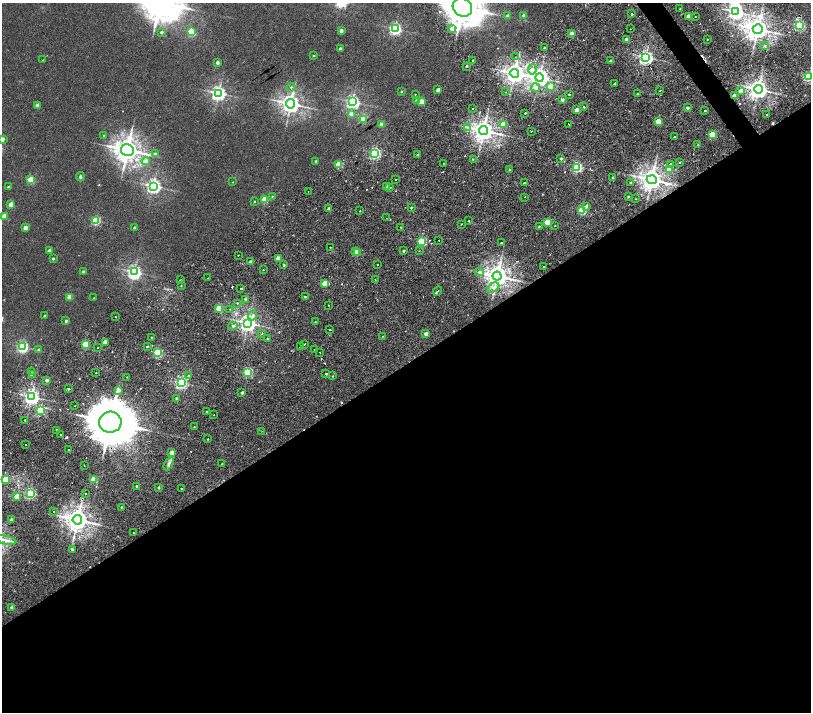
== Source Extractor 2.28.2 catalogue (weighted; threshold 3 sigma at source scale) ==
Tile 15 of 4 x 4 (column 3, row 4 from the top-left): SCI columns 3237-4853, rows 335-1754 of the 6477 x 6411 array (HDU 1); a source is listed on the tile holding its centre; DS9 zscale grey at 2 x 2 block average (1 PNG px = mean of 2 x 2 image px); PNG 813 x 714 px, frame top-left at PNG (2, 3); each listed source drawn as its Kron ellipse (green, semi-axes under 4 px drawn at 4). Shown black and unused: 50% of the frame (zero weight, under 2 of 4 exposures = <1% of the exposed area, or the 3 px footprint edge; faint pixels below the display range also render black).
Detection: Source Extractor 2.28.2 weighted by HDU 2 'WHT'; one run over the whole footprint, this tile lists its part. Background 0.00651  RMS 0.0027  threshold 0.0123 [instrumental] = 3 sigma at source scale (4.5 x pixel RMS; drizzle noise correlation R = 1.50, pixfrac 1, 0.0396/0.0396 arcsec/px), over >= 5 px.
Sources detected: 256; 1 too faint to see at this stretch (2 x 2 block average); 2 inside a brighter object's white glare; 15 cosmic-ray / hot-pixel residue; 1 long thin detection or spike segment (spike, bleed or trail) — neither listed nor drawn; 1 coinciding with a brighter row at this scale — not listed separately; the other 236 listed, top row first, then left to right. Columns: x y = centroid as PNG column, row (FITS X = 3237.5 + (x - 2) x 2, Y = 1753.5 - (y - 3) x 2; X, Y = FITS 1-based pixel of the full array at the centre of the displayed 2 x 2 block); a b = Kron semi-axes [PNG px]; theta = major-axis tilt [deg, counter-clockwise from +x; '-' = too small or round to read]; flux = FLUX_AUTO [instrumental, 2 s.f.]
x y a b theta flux
462 7 10 9 - 1600
680 9 2 2 - 0.31
735 12 4 4 - 200
632 14 2 2 - 0.62
524 15 2 2 - 3
507 16 3 2 - 2.3
689 16 2 2 - 7.6
695 16 2 2 - 0.26
799 25 3 3 - 79
451 28 3 3 - 2.8
395 29 3 3 - 120
630 29 2 2 - 0.45
758 29 5 4 - 560
341 31 2 2 - 4.3
161 32 2 2 - 1.5
191 32 3 3 - 35
572 33 2 2 - 3
707 39 2 2 - 0.35
627 40 2 2 - 7.5
765 45 4 3 - 0.84
544 48 2 2 - 0.64
340 49 2 2 - 2.2
314 55 2 2 - 0.76
516 57 2 2 - 0.9
645 57 3 3 - 170
43 60 2 2 - 0.28
473 60 2 2 - 0.82
610 61 2 2 - 1
217 63 2 2 - 3
466 66 2 2 - 1.1
532 69 5 4 - 2.4
514 73 5 4 - 430
809 76 3 3 - 64
539 78 4 4 - 280
614 83 2 2 - 0.89
291 87 4 4 - 1
550 87 3 3 - 4.9
536 88 4 4 - 2.6
758 89 4 4 - 390
438 90 2 2 - 4.6
401 91 3 2 - 0.63
660 91 2 2 - 0.56
740 91 3 3 - 3.4
506 92 2 2 - 0.21
218 93 4 4 - 190
415 94 2 2 - 0.27
569 94 2 2 - 1.9
638 94 3 2 - 1.3
735 96 2 2 - 5.3
562 100 2 2 - 2.4
417 101 2 2 - 3.7
352 102 4 4 - 160
421 102 3 3 - 14
291 104 4 4 - 370
37 105 2 2 - 3.5
584 107 3 2 - 0.7
687 108 3 2 - 1.3
473 109 2 2 - 0.64
576 110 2 2 - 4.8
705 111 2 2 - 0.94
525 113 2 2 - 1
351 114 3 3 - 2.7
767 115 2 2 - 1.1
363 119 3 3 - 35
658 121 3 2 - 13
382 124 2 2 - 6.7
503 124 3 3 - 12
569 124 2 2 - 0.57
467 127 3 3 - 0.91
483 131 4 4 - 500
531 131 2 2 - 0.29
103 135 2 2 - 0.38
712 135 3 3 - 22
674 137 2 2 - 0.35
2 139 2 2 - 5
698 145 2 2 - 0.64
127 150 6 6 - 700
375 153 3 3 - 88
155 154 3 3 - 1.2
417 155 2 2 - 0.63
561 159 2 2 - 5.9
473 160 2 2 - 0.49
146 161 4 4 - 2.6
316 161 2 2 - 0.88
444 163 2 2 - 0.37
680 163 2 2 - 0.41
339 164 3 3 - 26
670 164 2 2 - 1.7
577 167 3 3 - 69
669 169 3 3 - 15
509 170 2 2 - 0.48
80 177 5 3 - 0.87
613 177 2 2 - 0.61
31 180 3 3 - 29
396 180 2 2 - 0.74
652 180 5 4 - 520
233 182 2 2 - 0.33
525 183 3 2 - 5.5
630 183 2 2 - 1.1
153 186 4 4 - 180
8 187 2 2 - 1.8
387 187 2 2 - 6.6
390 188 2 2 - 1.4
308 192 2 2 - 0.3
272 196 3 2 - 0.34
525 197 2 2 - 0.54
628 197 2 2 - 0.87
265 199 3 3 - 26
636 199 2 2 - 0.28
254 202 2 2 - 0.55
11 204 3 2 - 6.6
586 206 3 3 - 1.7
411 207 3 2 - 0.51
329 209 2 2 - 2.6
582 210 3 3 - 42
360 211 2 2 - 0.87
4 216 3 2 - 9.8
387 218 2 2 - 0.48
96 221 3 3 - 50
469 221 2 2 - 0.44
548 222 3 3 - 26
461 224 2 2 - 0.69
539 226 2 2 - 1.6
555 226 2 2 - 0.29
401 227 2 2 - 0.44
25 228 2 2 - 4.9
135 228 2 2 - 2.5
439 240 2 2 - 0.41
422 241 3 3 - 46
501 243 3 2 - 4.4
330 247 2 2 - 0.78
49 250 2 2 - 1.4
355 251 2 2 - 5.9
403 251 2 2 - 0.86
419 251 2 2 - 0.46
358 253 3 2 - 9
238 255 2 2 - 1.1
53 259 2 2 - 1.1
278 259 2 2 - 6.7
251 262 2 2 - 3.2
284 265 3 3 - 0.79
377 265 2 2 - 1.1
543 267 2 2 - 1.7
263 270 2 2 - 0.95
83 272 2 2 - 2.3
134 272 4 4 - 170
479 272 5 2 - 0.95
497 276 4 4 - 540
208 278 2 2 - 0.27
375 279 2 2 - 0.3
180 280 2 2 - 0.74
325 284 3 3 - 16
181 286 2 2 - 0.38
241 288 2 2 - 1
493 288 7 4 30 3.1
438 291 5 2 - 0.85
305 296 3 2 - 4.2
70 297 3 3 - 8.7
94 298 2 2 - 0.21
246 299 3 3 - 2.3
237 303 3 2 - 0.59
329 305 2 2 - 0.45
218 308 3 2 - 9.7
230 309 2 2 - 0.61
44 316 2 2 - 0.87
253 316 5 3 - 1.9
115 317 2 2 - 0.46
66 321 2 2 - 1.2
315 322 2 2 - 0.3
248 323 4 4 - 270
233 326 5 3 - 1.3
330 329 2 2 - 0.33
262 333 2 2 - 1.1
426 334 2 2 - 4
382 336 2 2 - 0.28
151 337 2 2 - 1.2
267 339 3 2 - 0.54
105 342 2 2 - 6.2
86 344 3 3 - 27
304 344 2 2 - 4.2
147 346 2 2 - 0.89
22 347 3 3 - 92
300 347 2 2 - 3.2
98 348 2 2 - 0.41
38 350 3 2 - 0.7
314 350 2 2 - 0.3
320 352 2 2 - 0.35
157 353 3 3 - 60
32 372 2 2 - 1.8
248 372 3 3 - 58
96 373 2 2 - 0.71
33 374 2 2 - 11
326 374 2 2 - 1.8
188 375 2 2 - 1.9
333 376 2 2 - 0.35
127 377 2 2 - 0.25
47 380 2 2 - 2.6
181 383 3 3 - 110
68 389 2 2 - 1
118 390 3 3 - 3.5
242 393 2 2 - 1.5
32 397 4 4 - 210
176 398 3 2 - 0.67
75 406 2 2 - 0.29
40 410 3 3 - 26
206 411 2 2 - 0.64
214 415 2 2 - 0.29
25 420 2 2 - 0.34
110 422 11 10 - 3600
194 427 2 2 - 0.37
57 430 2 2 - 2.3
262 431 2 2 - 0.39
60 435 2 2 - 1
207 439 2 2 - 1.2
26 445 2 2 - 1.4
69 450 2 2 - 2
171 453 2 2 - 3.6
169 463 7 3 62 1.8
222 464 2 2 - 0.28
84 465 2 2 - 0.24
6 479 3 3 - 27
94 479 3 3 - 20
136 486 2 2 - 0.82
159 488 2 2 - 1.1
181 488 2 2 - 2
30 493 3 3 - 74
85 493 2 2 - 1
17 497 3 3 - 11
121 507 2 2 - 0.38
53 511 2 2 - 0.39
11 520 2 2 - 1.3
77 520 5 4 - 570
134 532 2 2 - 1
6 540 11 3 -12 2.7
72 550 2 2 - 1.3
12 607 2 2 - 4.4
Overlapping masked pixels (flux is a lower limit): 1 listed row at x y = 110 422
Isophote crosses this tile's border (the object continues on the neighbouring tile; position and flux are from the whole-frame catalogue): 3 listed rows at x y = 462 7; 809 76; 2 139
Diffuse or blended objects may show on this block-average render without a row.